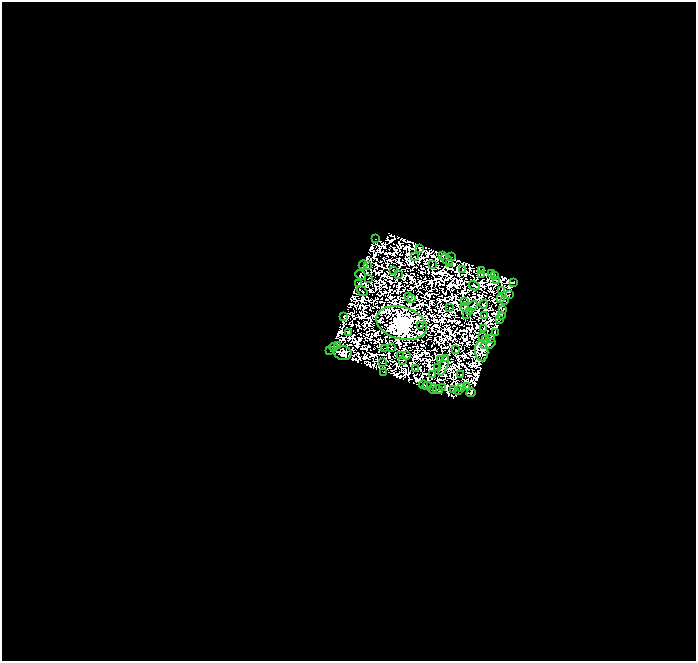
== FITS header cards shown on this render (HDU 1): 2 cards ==
NAXIS1  =                  694
NAXIS2  =                  659

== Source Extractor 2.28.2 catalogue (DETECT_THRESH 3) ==
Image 694 x 659 px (HDU 1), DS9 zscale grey, 1 PNG px = 1 image px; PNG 698 x 663 px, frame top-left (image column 1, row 659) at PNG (2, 2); each listed source drawn as its Kron ellipse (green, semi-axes under 4 px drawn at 4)
Background 0.0462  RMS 4.1e-06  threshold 1.22e-05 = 3 sigma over >= 5 px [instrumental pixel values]
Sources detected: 167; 86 with non-positive FLUX_AUTO (blend fragments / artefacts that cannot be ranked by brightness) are neither listed nor drawn; the other 81 listed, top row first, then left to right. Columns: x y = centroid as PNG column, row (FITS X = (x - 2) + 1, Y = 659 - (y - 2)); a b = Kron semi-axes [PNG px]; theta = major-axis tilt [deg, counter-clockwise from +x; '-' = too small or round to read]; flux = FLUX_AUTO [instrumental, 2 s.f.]
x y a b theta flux
375 239 2 2 - 0.063
419 248 4 2 - 0.4
443 255 4 2 - 1.4
451 256 2 2 - 0.79
415 257 2 2 - 0.42
447 259 6 2 -41 0.45
450 264 2 2 - 0.024
363 265 4 2 - 0.69
432 265 2 2 - 1
367 266 3 2 - 0.52
462 269 2 2 - 0.52
393 270 2 2 - 0.74
482 270 2 2 - 0.16
492 273 3 2 - 0.69
398 274 2 2 - 0.31
482 274 2 2 - 0.29
361 275 5 4 - 0.59
494 276 3 2 - 0.035
369 278 2 2 - 1.1
496 280 3 3 - 0.27
513 282 4 3 - 0.17
359 283 3 2 - 0.44
474 286 5 2 - 0.11
502 290 2 2 - 0.51
362 291 6 2 -37 0.77
509 295 3 3 - 0.62
409 296 3 2 - 0.35
412 299 4 2 - 0.42
501 299 3 2 - 0.94
504 300 2 2 - 0.12
464 301 2 2 - 0.27
484 304 4 3 - 0.15
473 306 5 2 - 0.21
465 307 5 3 - 0.55
450 308 2 2 - 0.31
503 309 4 3 - 1.7
470 311 4 2 - 0.041
466 314 3 2 - 0.46
502 315 3 2 - 0.13
344 316 3 3 - 0.25
485 316 3 2 - 0.099
500 319 3 3 - 0.29
401 323 26 16 -16 1400
421 326 2 2 - 0.69
484 329 3 2 - 0.032
348 332 4 3 - 0.59
495 332 3 2 - 0.18
482 337 3 2 - 0.43
490 338 3 2 - 0.88
485 339 2 2 - 0.59
488 344 8 4 21 2.6
338 346 4 3 - 0.083
333 347 4 2 - 0.21
391 347 3 2 - 0.41
385 348 2 2 - 0.1
330 350 2 2 - 0.04
456 350 2 2 - 0.55
482 351 10 6 -86 1.3
343 353 9 7 -13 4.3
406 355 2 2 - 0.11
401 356 4 2 - 0.99
446 358 4 2 - 0.24
403 360 3 3 - 0.46
441 360 4 2 - 0.39
383 362 2 2 - 0.4
443 366 10 3 70 1.6
437 367 2 2 - 0.45
415 369 4 2 - 0.018
383 372 3 2 - 0.59
433 375 3 2 - 0.17
461 375 2 2 - 0.42
423 385 4 2 - 0.37
427 386 4 2 - 1.3
442 387 3 2 - 1.2
461 387 4 3 - 0.048
467 387 3 2 - 0.26
433 389 4 2 - 0.11
438 390 5 2 - 0.2
453 390 4 2 - 0.27
459 391 2 2 - 0.62
471 393 5 3 - 2.4
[86 non-positive-flux detections neither listed nor drawn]